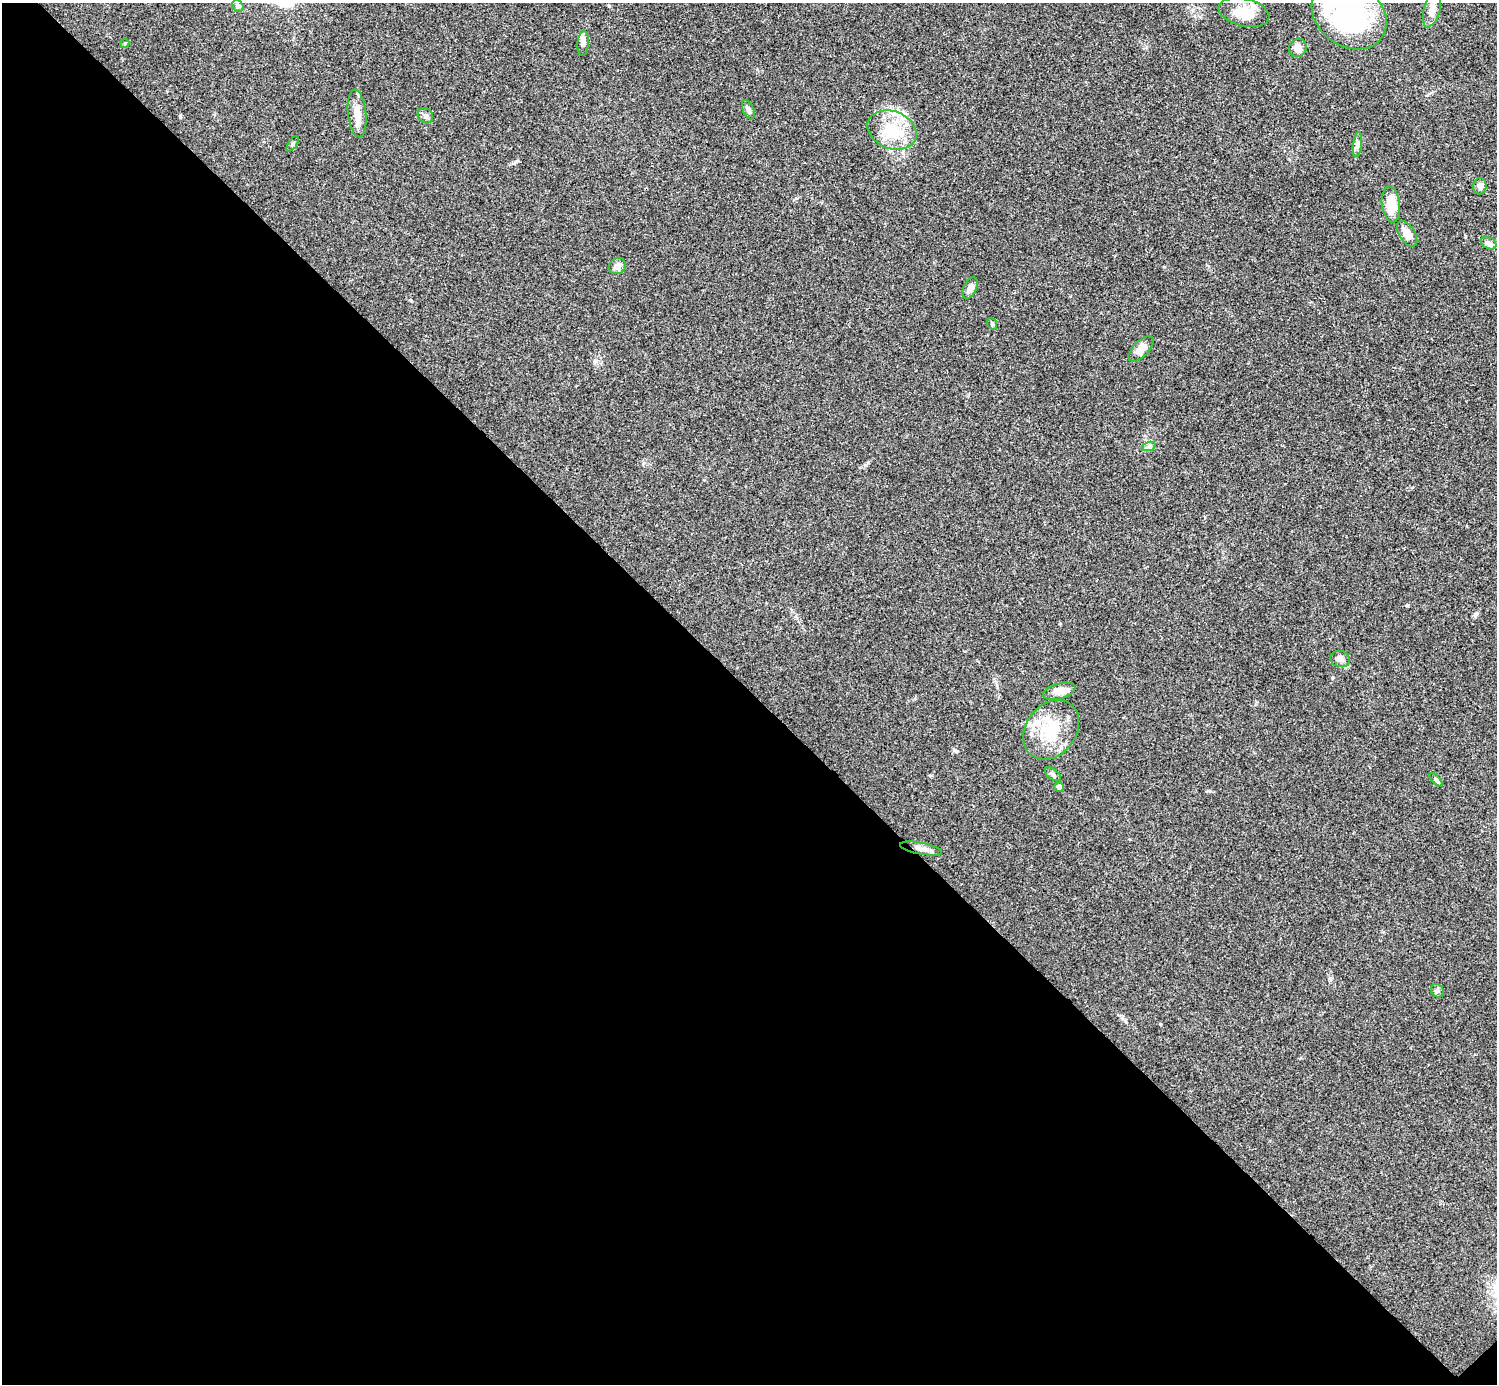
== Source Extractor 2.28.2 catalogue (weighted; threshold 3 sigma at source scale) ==
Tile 14 of 4 x 4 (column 2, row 4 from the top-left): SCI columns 1498-2992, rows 157-1538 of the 5985 x 5985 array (HDU 1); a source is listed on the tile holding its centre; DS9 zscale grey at full resolution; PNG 1499 x 1386 px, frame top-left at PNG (2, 3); each listed source drawn as its Kron ellipse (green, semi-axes under 4 px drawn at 4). Shown black and unused: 50% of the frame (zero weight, under 3 of 4 exposures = <1% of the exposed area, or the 3 px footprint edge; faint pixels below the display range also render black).
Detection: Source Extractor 2.28.2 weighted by HDU 2 'WHT'; one run over the whole footprint, this tile lists its part. Background 0.0709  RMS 0.0053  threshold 0.0239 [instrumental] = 3 sigma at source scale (4.5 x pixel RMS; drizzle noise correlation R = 1.50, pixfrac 1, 0.05/0.05 arcsec/px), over >= 5 px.
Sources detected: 33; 3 inside a brighter listed object's ellipse — not listed separately; the other 30 listed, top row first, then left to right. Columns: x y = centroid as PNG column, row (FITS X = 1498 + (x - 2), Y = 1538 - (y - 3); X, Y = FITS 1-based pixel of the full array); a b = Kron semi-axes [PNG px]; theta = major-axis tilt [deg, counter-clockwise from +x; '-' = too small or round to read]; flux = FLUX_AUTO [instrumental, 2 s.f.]
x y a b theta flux
238 6 6 5 - 0.97
1432 9 19 8 75 3.8
1244 12 26 14 -13 12
1349 15 40 31 -35 93
125 43 5 3 - 0.62
583 43 12 5 85 1.9
1298 48 9 8 - 3.5
748 110 10 5 -64 1.9
357 113 24 9 -84 6.2
425 116 8 7 - 1.6
892 130 25 18 -21 19
293 144 9 4 55 0.97
1357 144 12 4 83 1.7
1480 186 8 6 84 2.1
1391 205 18 9 -83 11
1407 234 14 7 -57 5.1
1489 243 8 5 -27 1.7
617 266 9 8 - 2.6
970 288 11 6 66 2.5
992 324 6 4 -69 0.9
1141 349 16 8 46 4
1149 446 7 4 19 1.1
1340 659 10 8 -16 2.4
1059 691 17 7 15 5.8
1051 730 32 25 53 24
1053 774 9 5 -37 1.3
1436 780 8 4 -46 1
1059 787 4 4 - 2.1
921 849 21 6 -10 3.3
1437 991 7 6 - 1.3
Isophote crosses this tile's border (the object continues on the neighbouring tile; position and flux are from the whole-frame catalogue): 1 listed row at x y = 1349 15
Unlisted compact peaks at least as high as the median listed source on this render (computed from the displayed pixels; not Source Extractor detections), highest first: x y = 1407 605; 180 116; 1476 614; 516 161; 1164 267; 1160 1024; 595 361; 1330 978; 410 300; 955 750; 1209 791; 1125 1021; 866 465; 1060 624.